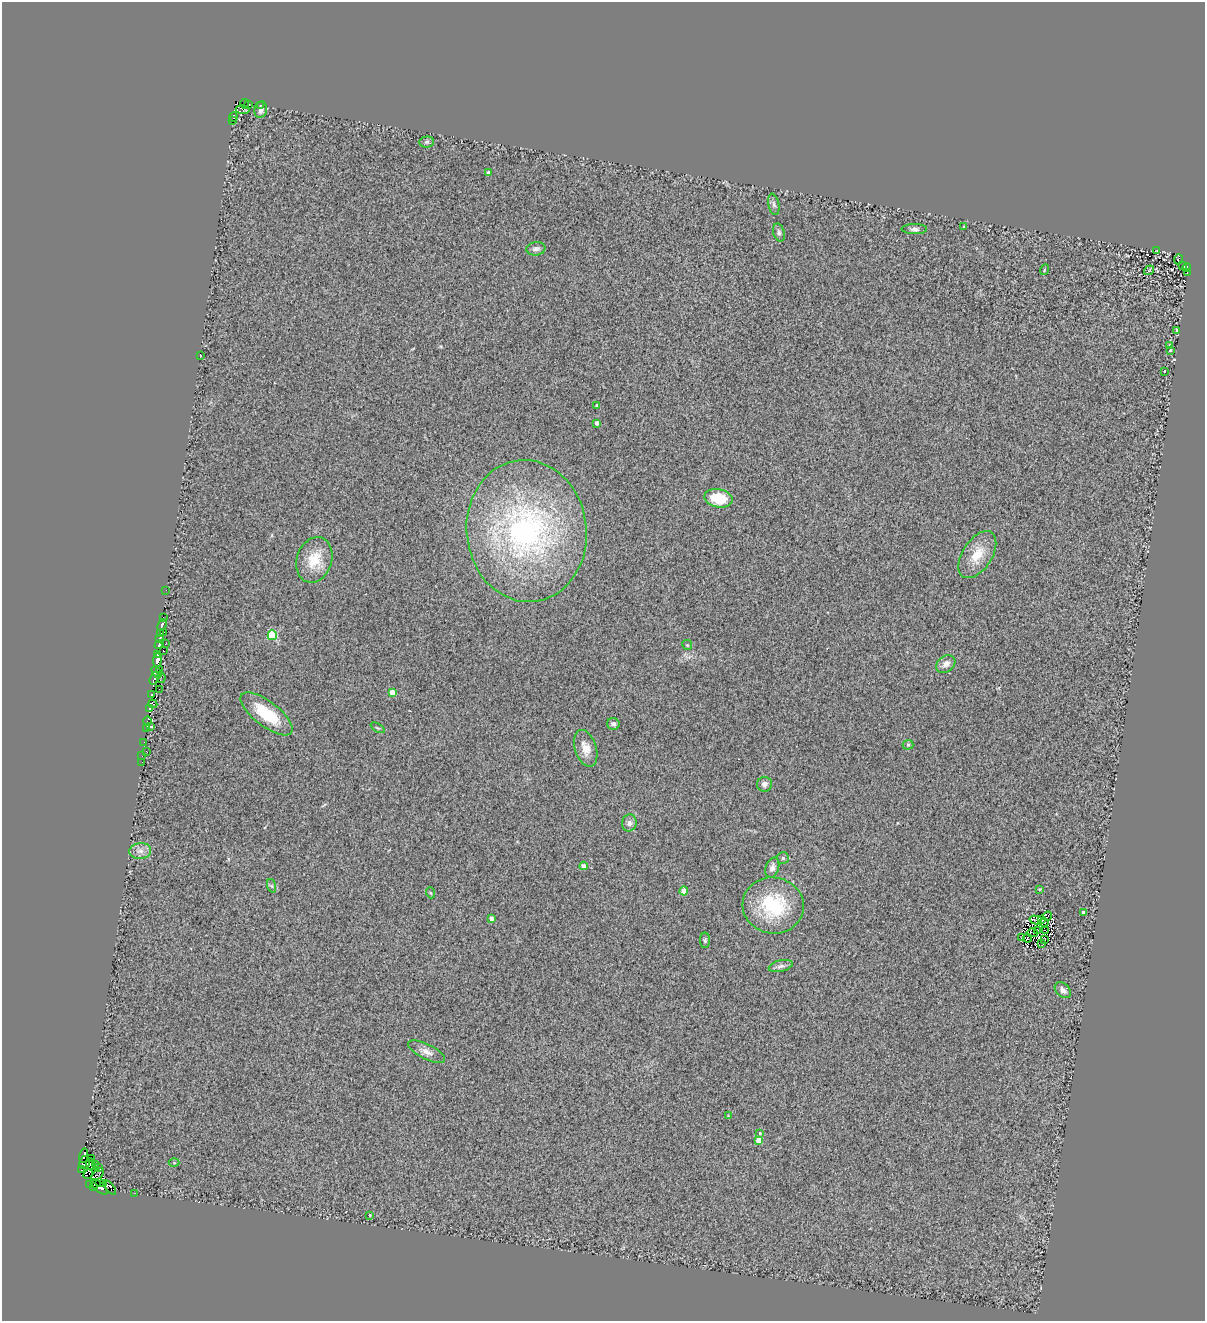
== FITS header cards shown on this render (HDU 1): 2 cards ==
NAXIS1  =                 1203
NAXIS2  =                 1319

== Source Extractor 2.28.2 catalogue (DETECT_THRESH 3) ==
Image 1203 x 1319 px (HDU 1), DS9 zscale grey, 1 PNG px = 1 image px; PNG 1207 x 1323 px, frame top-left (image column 1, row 1319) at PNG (2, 2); each listed source drawn as its Kron ellipse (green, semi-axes under 4 px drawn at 4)
Background 0.482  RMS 0.5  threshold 1.49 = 3 sigma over >= 5 px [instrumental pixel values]
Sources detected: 131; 15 with non-positive FLUX_AUTO (blend fragments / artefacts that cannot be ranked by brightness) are neither listed nor drawn; the other 116 listed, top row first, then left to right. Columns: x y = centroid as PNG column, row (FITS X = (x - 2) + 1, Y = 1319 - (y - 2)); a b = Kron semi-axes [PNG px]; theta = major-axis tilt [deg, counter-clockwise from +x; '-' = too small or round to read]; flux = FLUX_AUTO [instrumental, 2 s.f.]
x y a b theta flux
244 104 5 2 - 5.3
249 104 3 2 - 46
261 105 3 3 - 54
243 110 7 4 -6 430
261 110 9 6 79 120
234 117 4 3 - 120
232 120 3 2 - 34
427 142 7 5 3 72
489 173 4 3 - 150
774 204 11 5 -78 95
964 226 3 3 - 60
914 229 13 5 0 120
779 232 9 5 -73 89
536 249 9 6 8 140
1157 251 3 2 - 41
1178 259 5 2 - 38
1182 266 4 3 - 70
1187 267 4 4 - 250
1044 270 5 3 - 32
1149 270 5 3 - 26
1187 272 4 2 - 100
1176 330 4 3 - 140
1170 345 3 3 - 250
1170 350 4 3 - 180
200 355 4 3 - 160
1164 371 3 2 - 79
597 406 3 3 - 58
597 423 4 3 - 160
718 498 14 9 -11 1000
527 531 71 60 -83 9400
977 555 26 15 57 760
314 560 23 17 72 880
166 590 2 2 - 15
163 617 2 2 - 310
162 625 6 3 64 610
164 632 3 2 - 240
160 634 3 2 - 320
272 635 5 4 - 1900
159 639 3 3 - 280
165 644 3 2 - 32
159 645 5 3 - 400
687 645 5 5 - 39
163 651 3 3 - 430
157 655 2 2 - 630
157 660 7 4 87 3700
946 664 10 8 39 230
160 669 3 3 - 630
157 672 6 3 -59 710
154 678 6 3 70 1300
161 678 5 2 - 68
159 689 2 2 - 24
392 692 4 4 - 500
151 695 3 2 - 210
153 704 4 2 - 730
150 708 3 2 - 380
267 714 31 12 -37 1200
147 721 4 2 - 110
613 724 6 6 - 120
150 727 3 3 - 110
378 728 8 3 -30 39
146 729 3 2 - 480
144 742 3 2 - 27
908 745 5 5 - 45
586 748 19 10 -72 380
147 752 3 2 - 360
142 756 3 2 - 36
142 762 2 2 - 15
765 784 7 7 - 150
629 823 8 7 - 140
140 851 11 8 6 210
783 858 6 6 - 56
584 866 4 4 - 200
772 868 10 6 72 140
272 886 7 4 -71 57
1040 889 4 2 - 24
684 891 4 4 - 560
431 893 5 3 - 34
773 906 31 28 -9 2200
1083 912 4 3 - 70
1048 916 4 2 - 20
492 918 4 3 - 190
1041 919 3 2 - 46
1036 920 6 2 -15 19
1044 922 4 2 - 33
1046 930 3 2 - 26
1037 931 3 2 - 4.6
1032 933 5 2 - 41
1021 937 3 2 - 48
1027 938 4 3 - 11
705 940 8 5 90 68
1044 940 4 2 - 23
1041 943 3 2 - 26
781 966 12 5 13 120
1063 990 9 6 -43 160
426 1052 20 7 -26 240
728 1116 4 4 - 31
760 1133 4 3 - 34
759 1140 4 4 - 530
84 1156 7 3 79 1300
91 1158 3 2 - 180
84 1163 6 5 - 1300
174 1163 5 3 - 29
91 1164 6 2 -76 190
95 1164 3 2 - 94
98 1167 3 2 - 260
81 1169 2 2 - 100
88 1174 5 2 - 440
98 1174 8 3 44 520
99 1182 2 2 - 390
89 1184 3 2 - 170
104 1184 2 2 - 69
93 1186 3 2 - 470
99 1187 10 4 -42 390
110 1188 8 3 -53 490
134 1193 3 2 - 42
370 1215 3 3 - 270
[15 non-positive-flux detections neither listed nor drawn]